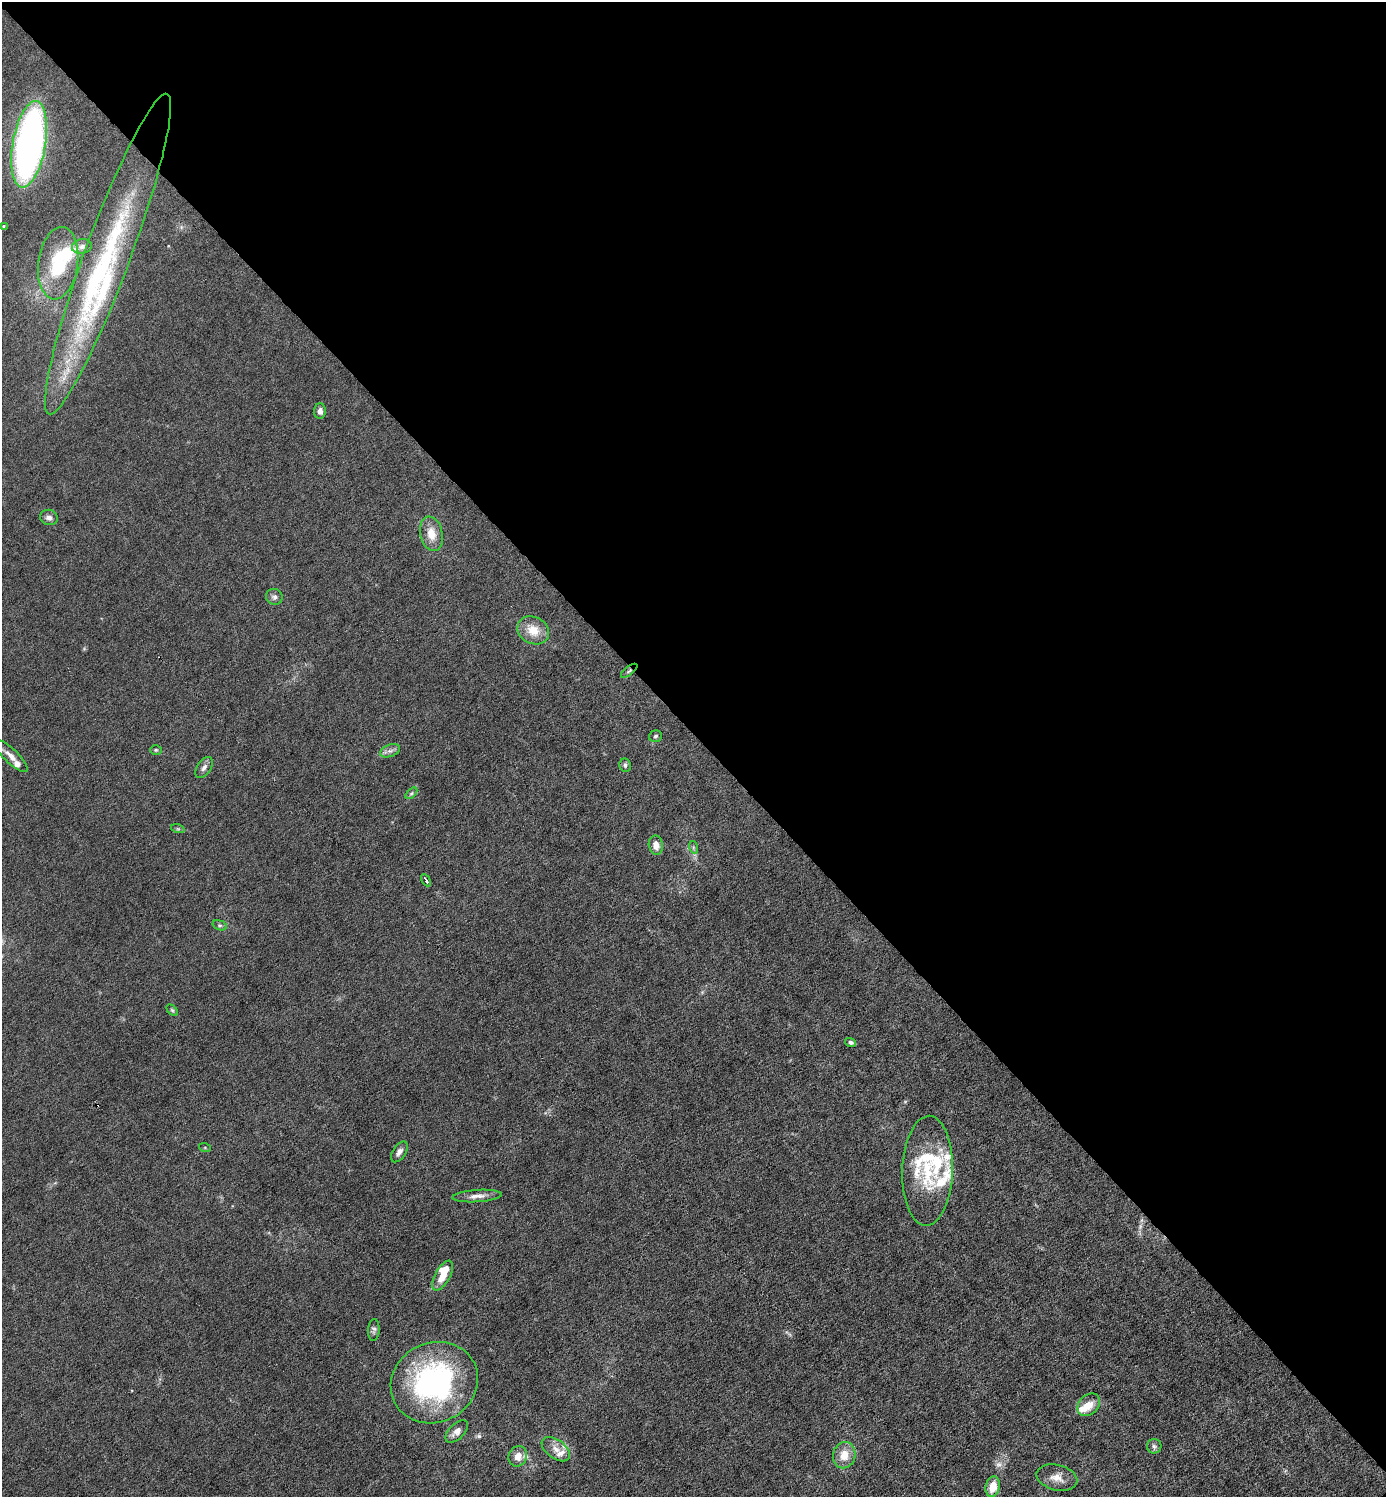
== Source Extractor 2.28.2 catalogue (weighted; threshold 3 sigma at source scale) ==
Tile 3 of 4 x 4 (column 3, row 1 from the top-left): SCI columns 2919-4302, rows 4486-5980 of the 5980 x 5980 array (HDU 1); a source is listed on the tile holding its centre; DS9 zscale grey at full resolution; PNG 1388 x 1499 px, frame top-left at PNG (2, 2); each listed source drawn as its Kron ellipse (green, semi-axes under 4 px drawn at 4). Shown black and unused: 49% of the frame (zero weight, under 6 of 12 exposures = <1% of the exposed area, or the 3 px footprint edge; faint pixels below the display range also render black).
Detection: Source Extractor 2.28.2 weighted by HDU 2 'WHT'; one run over the whole footprint, this tile lists its part. Background 0.0145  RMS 0.0031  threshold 0.0127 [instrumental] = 3 sigma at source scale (4.09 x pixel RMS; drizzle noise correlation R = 1.36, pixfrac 0.8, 0.05/0.05 arcsec/px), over >= 5 px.
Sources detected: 56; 2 too faint to see at this stretch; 2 inside a brighter object's white glare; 1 long thin detection or spike segment (spike, bleed or trail) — neither listed nor drawn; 11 inside a brighter listed object's ellipse — not listed separately; the other 40 listed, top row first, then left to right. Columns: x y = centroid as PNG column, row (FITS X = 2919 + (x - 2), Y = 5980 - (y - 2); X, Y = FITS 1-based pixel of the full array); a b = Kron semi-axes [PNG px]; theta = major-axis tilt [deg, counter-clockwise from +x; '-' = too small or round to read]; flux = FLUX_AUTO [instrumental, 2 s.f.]
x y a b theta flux
29 144 43 16 80 130
3 226 3 3 - 0.24
82 246 10 7 9 1.4
108 254 170 23 70 64
58 263 36 20 82 18
320 411 8 6 90 1.2
49 517 9 7 -17 1.2
431 534 17 11 -78 4.2
274 597 8 8 - 0.99
533 630 16 13 -28 5.2
629 671 10 4 39 0.63
655 736 6 5 - 0.57
156 750 6 5 - 0.46
390 751 10 6 20 1.2
11 756 22 7 -44 2.4
625 765 7 5 -80 0.66
204 767 12 6 56 1.2
411 793 7 4 45 0.54
178 829 7 4 -18 0.44
656 845 9 7 -80 2.2
693 847 6 4 -72 0.42
426 880 7 3 -60 1.7
220 925 7 4 -18 0.56
172 1010 6 4 -45 0.45
851 1042 5 4 - 0.77
205 1148 6 4 -19 0.34
399 1152 12 6 57 1.2
927 1171 55 25 88 18
477 1196 25 6 4 2.1
443 1276 16 7 60 4.2
374 1330 11 5 87 0.84
434 1383 44 40 26 59
1089 1405 13 9 44 3.8
457 1431 14 7 44 1.8
1154 1446 7 7 - 0.76
556 1449 16 9 -37 2.5
844 1455 13 11 77 4.5
518 1456 10 9 - 2.4
1057 1478 21 12 -14 3.3
993 1487 10 7 78 4.5
Overlapping masked pixels (flux is a lower limit): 1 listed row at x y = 629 671
Isophote crosses this tile's border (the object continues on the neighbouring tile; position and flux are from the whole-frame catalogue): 1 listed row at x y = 11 756